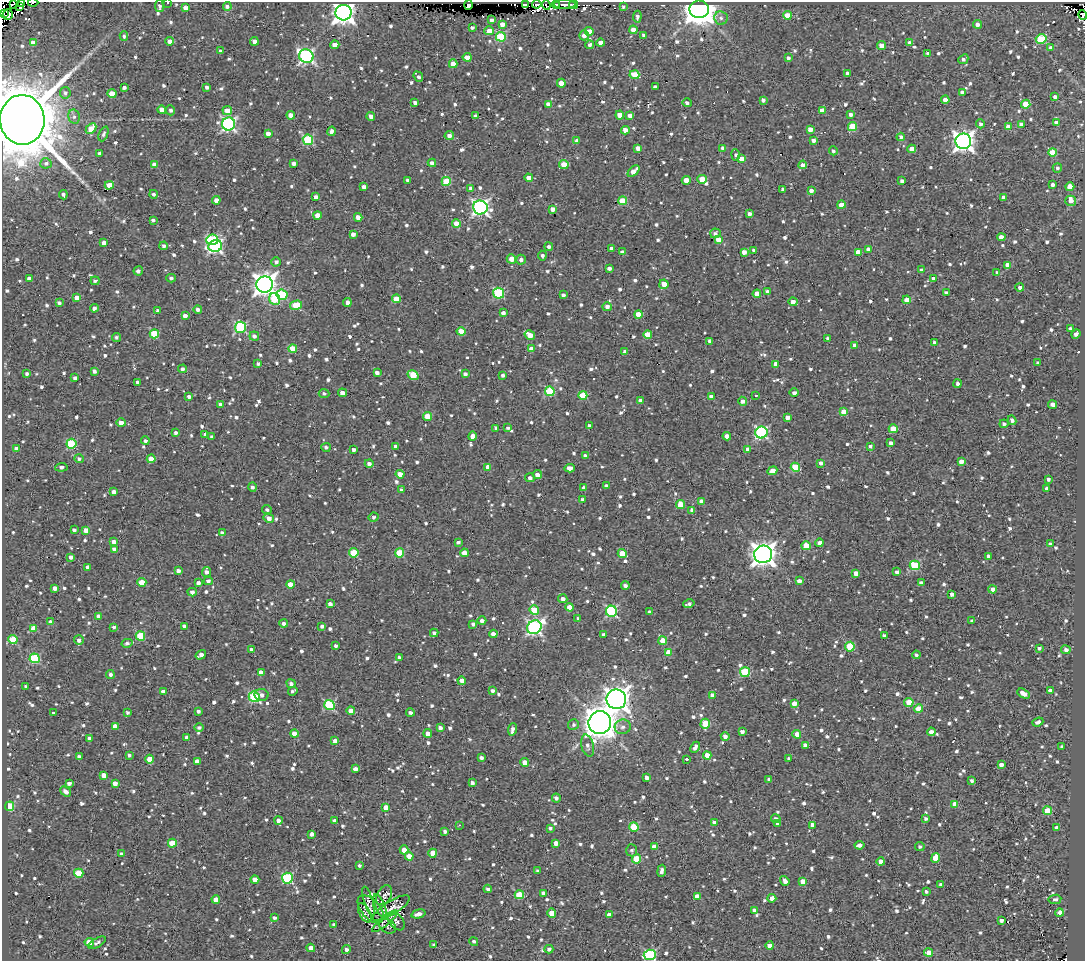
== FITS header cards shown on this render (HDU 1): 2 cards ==
NAXIS1  =                 1083
NAXIS2  =                  959

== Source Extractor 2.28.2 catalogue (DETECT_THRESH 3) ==
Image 1083 x 959 px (HDU 1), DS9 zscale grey, 1 PNG px = 1 image px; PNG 1087 x 963 px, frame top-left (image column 1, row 959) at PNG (2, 2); each listed source drawn as its Kron ellipse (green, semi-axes under 4 px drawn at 4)
Background 1.81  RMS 4.9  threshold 14.7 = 3 sigma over >= 5 px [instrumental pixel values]
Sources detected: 1233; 3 with non-positive FLUX_AUTO (blend fragments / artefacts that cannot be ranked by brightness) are neither listed nor drawn; of the other 1230, the 500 brightest by FLUX_AUTO listed and drawn (730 fainter detections omitted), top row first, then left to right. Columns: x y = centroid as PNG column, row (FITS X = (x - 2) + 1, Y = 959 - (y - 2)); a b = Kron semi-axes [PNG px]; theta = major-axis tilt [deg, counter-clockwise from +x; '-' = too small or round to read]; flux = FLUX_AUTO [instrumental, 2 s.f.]
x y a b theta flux
33 2 5 2 - 1.2e+03
14 3 4 2 - 1.1e+03
22 3 4 2 - 6.0e+03
168 3 3 2 - 1.0e+03
537 4 4 3 - 6.1e+03
565 4 11 3 0 4.7e+03
469 5 5 4 - 3.0e+04
526 5 4 3 - 1.1e+04
546 5 5 2 - 2.0e+03
556 5 4 4 - 1.6e+04
574 5 4 3 - 1.4e+03
159 6 6 4 -82 9.5e+02
227 6 4 4 - 1.0e+03
20 7 3 2 - 2.9e+03
623 7 3 3 - 1.4e+03
186 8 4 4 - 2.7e+03
699 9 9 8 - 5.2e+05
3 13 3 2 - 2.3e+03
344 13 8 7 - 2.5e+05
8 15 6 5 - 8.6e+03
787 15 4 4 - 7.2e+03
1083 15 5 4 - 9.9e+02
637 17 6 4 84 1.0e+03
721 18 7 6 - 1.2e+03
492 20 4 3 - 1.1e+03
502 24 4 4 - 2.6e+03
977 24 4 4 - 1.6e+03
472 27 4 3 - 8.9e+02
633 30 4 4 - 2.6e+03
489 31 5 4 - 2.8e+03
589 31 4 4 - 3.3e+03
584 35 5 5 - 1.9e+03
644 35 4 3 - 9.0e+02
124 36 5 4 - 7.9e+02
501 37 5 5 - 1.9e+04
1041 39 5 5 - 1.9e+04
170 41 4 4 - 2.1e+03
254 41 4 4 - 2.0e+03
33 43 4 4 - 3.7e+03
600 43 4 4 - 2.6e+03
910 43 4 4 - 2.7e+03
335 45 4 4 - 2.3e+03
590 45 4 3 - 8.6e+02
881 45 4 4 - 4.4e+03
1051 48 4 4 - 1.4e+03
220 51 4 3 - 1.3e+03
928 54 4 4 - 1.4e+03
306 56 7 6 - 7.9e+04
467 57 4 4 - 3.9e+03
788 58 4 3 - 1.2e+03
963 59 5 4 - 1.1e+03
453 64 4 4 - 5.3e+03
848 73 3 3 - 1.2e+03
634 75 5 4 - 9.9e+03
418 77 5 3 - 1.1e+03
561 83 4 4 - 3.3e+03
124 87 4 3 - 9.6e+02
207 87 4 3 - 9.5e+02
655 87 4 4 - 1.1e+03
962 92 4 4 - 1.4e+03
65 93 6 5 - 8.0e+02
112 94 4 4 - 6.6e+03
1055 97 4 3 - 1.2e+03
763 100 4 3 - 1.2e+03
945 100 4 4 - 2.9e+03
415 103 4 3 - 1.2e+03
687 103 4 4 - 1.1e+03
548 104 4 4 - 1.8e+03
1026 104 4 4 - 1.0e+04
162 110 4 4 - 2.5e+03
170 110 5 4 - 9.5e+02
227 110 5 4 - 4.3e+03
822 110 4 4 - 2.9e+03
851 114 4 4 - 1.2e+03
291 115 4 4 - 2.7e+03
620 115 4 4 - 4.3e+03
371 116 4 4 - 1.6e+03
475 116 4 3 - 1.6e+03
630 116 4 4 - 1.8e+03
74 117 7 5 -76 9.8e+02
22 120 25 22 -87 2.8e+06
1056 123 4 4 - 2.2e+03
229 124 6 6 - 7.0e+04
980 124 4 4 - 9.0e+02
1021 124 4 4 - 1.6e+03
852 126 4 4 - 1.1e+04
1009 127 4 4 - 4.2e+03
91 128 6 4 44 6.7e+03
810 129 4 4 - 2.6e+03
625 130 4 4 - 3.0e+03
332 131 4 4 - 1.4e+03
268 133 4 4 - 1.9e+03
103 134 8 4 67 9.5e+02
449 135 4 4 - 1.7e+03
901 137 4 4 - 1.0e+03
308 140 5 5 - 2.3e+04
813 140 4 3 - 1.4e+03
577 141 4 4 - 1.4e+03
963 141 8 8 - 2.0e+05
638 148 4 4 - 2.0e+03
723 148 4 4 - 1.8e+03
912 149 4 4 - 3.8e+03
833 151 4 4 - 8.6e+02
1052 152 4 4 - 6.6e+03
100 153 4 3 - 1.3e+03
736 155 5 4 - 8.6e+02
741 159 4 4 - 4.8e+03
46 163 5 5 - 9.2e+02
294 163 4 4 - 1.6e+03
432 163 4 4 - 1.6e+03
154 164 4 4 - 2.6e+03
564 165 4 4 - 7.9e+03
803 165 4 4 - 1.7e+03
1057 168 5 4 - 8.0e+02
634 171 7 4 42 3.0e+03
529 178 4 4 - 3.1e+03
702 179 4 4 - 7.8e+03
408 180 3 3 - 8.2e+02
686 180 4 4 - 4.5e+03
446 181 4 4 - 1.1e+04
902 181 4 4 - 1.0e+03
109 185 4 4 - 4.2e+03
1053 185 3 3 - 1.1e+03
364 187 4 4 - 2.0e+03
1070 187 4 4 - 3.1e+03
471 188 4 4 - 1.0e+03
783 189 4 3 - 1.0e+03
811 190 4 4 - 1.5e+03
154 194 4 4 - 8.3e+02
63 195 5 3 - 9.4e+02
316 197 4 4 - 1.7e+03
1004 197 4 4 - 1.5e+03
216 200 4 4 - 2.9e+03
623 201 4 4 - 9.2e+03
1071 201 5 5 - 2.6e+03
841 205 4 4 - 3.4e+03
480 207 7 7 - 1.0e+05
552 209 4 4 - 2.2e+03
749 214 4 3 - 1.3e+03
317 215 4 4 - 2.6e+03
358 217 4 4 - 2.3e+03
153 220 4 3 - 8.6e+02
456 223 4 4 - 3.9e+03
715 233 5 4 - 1.1e+03
353 234 4 4 - 1.5e+03
1001 237 4 4 - 2.3e+03
212 240 6 5 - 2.4e+04
718 240 4 4 - 3.7e+03
104 243 4 4 - 2.1e+03
164 246 4 4 - 1.0e+03
215 246 7 6 - 6.6e+04
549 247 4 4 - 1.0e+03
612 249 4 4 - 2.2e+03
868 249 4 4 - 1.6e+03
754 250 3 3 - 8.3e+02
622 252 4 3 - 1.0e+03
744 252 4 4 - 2.1e+03
858 252 4 4 - 4.0e+03
542 256 5 4 - 9.0e+02
511 259 5 4 - 3.1e+03
521 260 5 4 - 1.3e+03
276 262 5 4 - 1.1e+03
1008 265 4 4 - 3.3e+03
609 268 4 3 - 1.2e+03
921 270 4 4 - 8.5e+02
138 271 5 4 - 1.3e+03
997 272 3 3 - 8.6e+02
29 278 4 4 - 1.5e+03
171 278 4 4 - 9.0e+02
933 279 4 3 - 2.2e+03
95 281 4 4 - 8.0e+02
265 284 8 8 - 2.7e+05
664 284 4 4 - 4.2e+03
1020 287 4 4 - 1.3e+03
767 291 3 3 - 1.1e+03
499 293 5 5 - 2.7e+04
946 293 4 3 - 9.1e+02
757 294 4 4 - 4.2e+03
282 295 5 5 - 2.0e+04
563 295 4 3 - 1.1e+03
77 297 4 4 - 3.5e+03
275 299 6 5 - 1.2e+04
396 299 4 4 - 7.0e+03
907 300 4 4 - 4.5e+03
347 302 4 3 - 1.5e+03
793 302 4 4 - 2.1e+03
59 303 4 3 - 1.1e+03
296 305 6 4 15 8.7e+03
607 307 4 4 - 1.7e+03
94 308 4 4 - 1.4e+03
198 309 4 4 - 1.3e+03
157 310 3 3 - 9.5e+02
503 313 4 3 - 1.4e+03
638 314 4 4 - 5.8e+03
185 316 4 3 - 1.8e+03
240 327 5 5 - 3.2e+04
1070 329 4 3 - 1.4e+03
461 331 4 4 - 6.2e+03
154 334 4 4 - 1.5e+04
1076 334 5 3 - 1.4e+03
530 335 5 4 - 4.0e+03
648 335 4 4 - 7.1e+03
254 336 5 4 - 1.2e+03
116 337 5 4 - 8.1e+02
828 339 4 3 - 1.2e+03
710 341 4 4 - 1.1e+03
934 343 3 3 - 1.1e+03
855 345 4 4 - 2.4e+03
293 348 4 4 - 7.4e+03
531 349 4 4 - 2.6e+03
625 352 4 4 - 1.2e+03
258 363 4 4 - 8.3e+02
1038 363 4 3 - 1.1e+03
776 364 4 4 - 2.2e+03
182 369 4 4 - 8.9e+02
94 371 4 3 - 9.3e+02
377 373 4 3 - 1.5e+03
27 374 3 3 - 8.7e+02
465 374 4 4 - 1.1e+03
413 375 6 4 -35 9.9e+03
503 375 4 3 - 8.8e+02
75 378 4 3 - 1.2e+03
137 382 4 3 - 9.3e+02
958 384 4 3 - 8.0e+02
550 391 5 4 - 1.9e+04
324 393 5 4 - 8.0e+02
342 393 4 3 - 1.9e+03
794 393 5 4 - 1.2e+03
583 395 4 4 - 1.1e+04
756 395 3 3 - 1.3e+03
189 397 4 4 - 1.4e+03
711 397 4 3 - 2.2e+03
640 401 4 4 - 1.7e+03
742 401 4 4 - 1.5e+03
220 404 3 3 - 8.2e+02
1052 404 5 4 - 1.8e+03
844 412 4 4 - 4.3e+03
427 417 4 4 - 9.9e+03
787 417 4 4 - 2.2e+03
1012 420 5 4 - 1.3e+03
121 423 5 4 - 2.3e+03
1004 424 4 4 - 7.8e+02
589 426 3 3 - 1.1e+03
496 428 4 3 - 8.4e+02
508 428 4 3 - 7.9e+02
893 429 4 4 - 8.0e+03
761 432 6 6 - 5.0e+04
176 433 4 3 - 8.9e+02
205 434 3 3 - 8.1e+02
473 436 5 4 - 2.4e+03
727 436 4 4 - 1.8e+03
212 437 3 3 - 7.9e+02
145 441 4 4 - 9.5e+02
891 443 4 4 - 1.2e+03
71 444 5 5 - 2.0e+04
395 446 4 4 - 9.4e+02
870 446 4 3 - 9.7e+02
326 447 5 4 - 8.4e+02
17 449 4 4 - 2.8e+03
748 449 4 3 - 1.7e+03
354 450 4 3 - 1.1e+03
585 456 4 3 - 1.1e+03
79 459 5 4 - 8.6e+02
151 459 4 4 - 5.3e+03
961 462 4 4 - 2.3e+03
821 463 4 4 - 1.3e+03
369 464 4 4 - 1.3e+03
61 467 6 4 6 9.2e+02
488 467 4 4 - 3.5e+03
795 467 5 4 - 1.4e+04
569 468 5 4 - 2.6e+03
772 471 5 4 - 3.3e+03
400 474 4 4 - 2.9e+03
537 475 4 4 - 2.2e+03
530 478 5 4 - 1.2e+03
1048 479 3 3 - 8.5e+02
606 486 3 3 - 8.3e+02
252 487 4 4 - 1.1e+03
584 488 4 4 - 1.4e+03
1047 489 4 4 - 1.7e+03
401 490 4 3 - 1.2e+03
114 492 4 4 - 1.8e+03
583 500 4 3 - 1.3e+03
701 501 4 3 - 2.3e+03
680 505 4 4 - 8.9e+03
267 510 5 4 - 8.0e+02
692 510 4 4 - 1.5e+03
374 517 5 4 - 9.4e+02
269 518 5 4 - 2.0e+03
74 530 4 3 - 9.7e+02
86 530 4 4 - 2.7e+03
222 533 4 3 - 1.5e+03
114 542 4 4 - 1.6e+03
458 542 4 3 - 8.7e+02
820 543 4 4 - 2.3e+03
1050 544 4 3 - 9.2e+02
806 546 4 4 - 9.0e+03
114 549 4 4 - 2.1e+03
354 553 4 4 - 1.4e+04
399 553 4 4 - 1.2e+04
464 553 4 4 - 3.3e+03
622 554 4 4 - 6.1e+03
763 554 9 9 - 2.7e+05
988 556 4 3 - 1.3e+03
71 557 4 4 - 1.3e+03
915 565 5 4 - 2.0e+04
87 567 4 3 - 9.3e+02
178 571 4 4 - 1.7e+03
206 572 5 4 - 1.3e+03
897 572 4 4 - 1.3e+03
856 573 4 4 - 2.5e+03
208 581 4 4 - 1.2e+03
799 581 4 3 - 1.8e+03
142 582 4 4 - 6.5e+03
198 583 4 3 - 1.5e+03
921 583 4 4 - 1.6e+03
290 584 4 4 - 4.0e+03
625 586 4 4 - 1.2e+03
55 588 4 4 - 2.0e+03
993 589 4 4 - 2.2e+03
192 592 4 4 - 1.5e+03
952 594 4 3 - 1.8e+03
563 599 4 4 - 1.5e+03
330 604 4 3 - 1.5e+03
689 604 6 3 15 8.8e+02
570 607 4 4 - 4.4e+03
534 610 5 4 - 1.1e+04
611 611 5 5 - 3.9e+04
650 612 3 3 - 8.3e+02
98 616 4 4 - 1.3e+03
578 619 3 3 - 8.7e+02
482 621 4 4 - 1.4e+03
972 621 4 3 - 1.1e+03
51 622 4 4 - 2.1e+03
284 623 4 4 - 1.1e+03
473 624 4 4 - 1.0e+03
184 626 4 4 - 1.4e+03
322 626 4 3 - 9.3e+02
114 627 4 3 - 8.5e+02
534 627 7 6 - 8.5e+04
34 628 4 4 - 4.9e+03
434 633 4 4 - 1.1e+03
493 634 4 4 - 2.1e+03
603 635 4 3 - 1.3e+03
140 636 5 4 - 1.3e+04
884 636 4 3 - 1.3e+03
13 639 4 4 - 1.1e+04
79 640 5 5 - 1.5e+03
663 641 4 4 - 7.3e+03
127 643 5 4 - 9.5e+02
336 646 3 3 - 9.4e+02
850 647 5 5 - 1.7e+04
1039 648 4 3 - 9.9e+02
252 650 4 4 - 1.2e+03
1066 650 5 4 - 1.2e+03
668 652 4 4 - 4.4e+03
201 655 5 4 - 1.9e+03
916 655 4 4 - 8.7e+02
399 657 4 3 - 8.2e+02
35 658 5 5 - 2.4e+04
745 672 5 5 - 1.9e+04
261 673 4 4 - 3.2e+03
110 675 4 4 - 1.0e+03
462 681 4 4 - 3.1e+03
291 684 5 4 - 1.1e+03
26 686 3 3 - 9.5e+02
293 691 5 3 - 8.8e+02
492 691 4 3 - 1.1e+03
1050 691 4 3 - 2.3e+03
163 692 4 4 - 1.6e+03
1024 694 7 4 -28 2.5e+03
262 695 7 6 - 1.4e+03
713 695 4 4 - 2.1e+03
254 697 6 5 - 2.6e+04
616 699 10 10 - 2.8e+05
909 702 4 4 - 9.4e+03
794 703 4 4 - 2.7e+03
329 705 5 5 - 2.6e+04
918 709 4 4 - 6.5e+03
198 711 4 3 - 9.4e+02
351 711 4 4 - 2.9e+03
53 712 3 3 - 1.4e+03
127 712 3 3 - 7.8e+02
410 713 4 3 - 9.1e+02
1038 722 5 3 - 1.3e+03
600 723 11 11 - 5.7e+05
705 724 5 5 - 1.2e+04
573 725 5 5 - 8.2e+02
115 726 4 4 - 3.3e+03
199 727 5 4 - 9.7e+02
623 727 8 7 - 1.3e+03
440 728 4 4 - 1.4e+03
512 730 6 3 82 1.2e+03
742 732 3 3 - 1.3e+03
931 732 4 3 - 2.6e+03
428 733 4 4 - 3.2e+03
294 734 4 4 - 3.5e+03
797 734 4 4 - 3.3e+03
187 737 4 3 - 1.2e+03
725 737 4 4 - 1.9e+03
89 738 4 4 - 1.6e+03
335 741 4 4 - 2.1e+03
805 745 4 4 - 1.8e+03
588 746 11 6 -76 1.7e+03
695 747 6 3 65 1.5e+03
1062 747 3 3 - 8.1e+02
129 755 4 3 - 8.3e+02
707 755 4 4 - 5.9e+03
79 757 4 3 - 1.7e+03
481 758 4 3 - 1.1e+03
789 758 3 3 - 8.5e+02
150 759 4 4 - 5.5e+03
686 759 3 3 - 3.0e+03
197 761 4 4 - 2.0e+03
525 762 4 4 - 4.3e+03
1001 765 4 4 - 1.7e+03
355 769 4 3 - 1.7e+03
104 775 4 4 - 3.1e+03
647 778 4 4 - 1.7e+03
769 779 4 3 - 9.5e+02
972 781 4 4 - 8.8e+02
69 783 4 4 - 1.4e+03
115 783 4 4 - 2.0e+03
472 783 4 3 - 1.1e+03
66 791 6 4 -38 1.6e+03
556 798 4 4 - 1.2e+03
955 804 4 4 - 4.3e+03
10 806 5 4 - 1.5e+04
386 807 4 4 - 3.5e+03
1048 811 4 4 - 9.4e+03
776 819 5 4 - 1.2e+03
925 819 4 4 - 9.6e+02
278 820 4 4 - 1.7e+03
335 820 4 4 - 9.9e+02
714 822 4 3 - 1.5e+03
777 823 4 3 - 9.3e+02
459 825 3 2 - 1.2e+03
812 825 4 4 - 3.0e+03
634 827 5 4 - 1.3e+04
550 828 4 4 - 8.5e+02
1056 828 4 3 - 1.2e+03
445 831 4 3 - 9.0e+02
312 834 4 3 - 1.4e+03
172 843 4 4 - 8.1e+03
556 843 4 4 - 2.6e+03
860 845 5 4 - 1.7e+03
654 847 4 4 - 3.1e+03
920 847 5 4 - 8.2e+02
404 850 4 4 - 3.3e+03
632 850 6 5 - 8.3e+02
433 853 4 4 - 6.1e+03
122 854 4 4 - 9.6e+02
409 856 4 4 - 3.6e+03
935 858 5 4 - 7.0e+03
637 859 4 4 - 1.1e+04
881 862 4 4 - 2.8e+03
359 865 3 3 - 8.1e+02
538 871 4 3 - 8.2e+02
662 871 6 3 81 1.6e+03
79 873 4 4 - 1.0e+04
287 878 5 5 - 3.0e+04
255 880 4 4 - 3.6e+03
785 881 5 3 - 1.8e+03
803 881 4 4 - 4.3e+03
941 884 4 4 - 9.0e+02
488 889 4 3 - 8.6e+02
926 892 3 3 - 8.2e+02
543 893 4 4 - 1.7e+03
384 895 11 7 59 1.1e+03
519 895 4 4 - 1.3e+04
697 896 4 4 - 3.8e+03
772 898 4 4 - 2.1e+03
216 899 4 4 - 3.4e+03
1055 899 6 4 8 9.7e+02
368 901 15 4 -74 1.3e+03
380 906 13 5 -67 1.4e+03
391 908 21 7 32 2.6e+03
371 909 16 9 -49 2.6e+03
755 910 4 4 - 1.7e+03
365 913 10 5 -63 9.2e+02
552 913 5 4 - 4.8e+03
1060 913 4 4 - 6.8e+03
418 914 7 4 15 2.3e+03
609 915 4 4 - 1.9e+03
274 918 4 3 - 8.8e+02
1001 920 4 3 - 1.3e+03
385 921 16 4 40 9.7e+02
396 921 10 7 -53 1.2e+03
334 925 4 4 - 9.4e+02
387 926 9 6 -31 7.8e+02
474 941 5 4 - 8.7e+02
89 942 4 4 - 6.7e+03
97 943 9 4 30 1.0e+03
434 945 4 3 - 8.3e+02
770 946 4 4 - 3.5e+03
311 948 4 4 - 2.7e+03
549 949 4 4 - 9.9e+02
346 950 4 4 - 1.2e+03
929 952 4 4 - 6.9e+03
650 955 6 5 - 3.2e+04
At the frame edge (FLAGS 8, measured only in part): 8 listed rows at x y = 33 2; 14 3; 22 3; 168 3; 3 13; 1083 15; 22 120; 650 955
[730 fainter detections neither listed nor drawn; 3 non-positive-flux detections neither listed nor drawn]